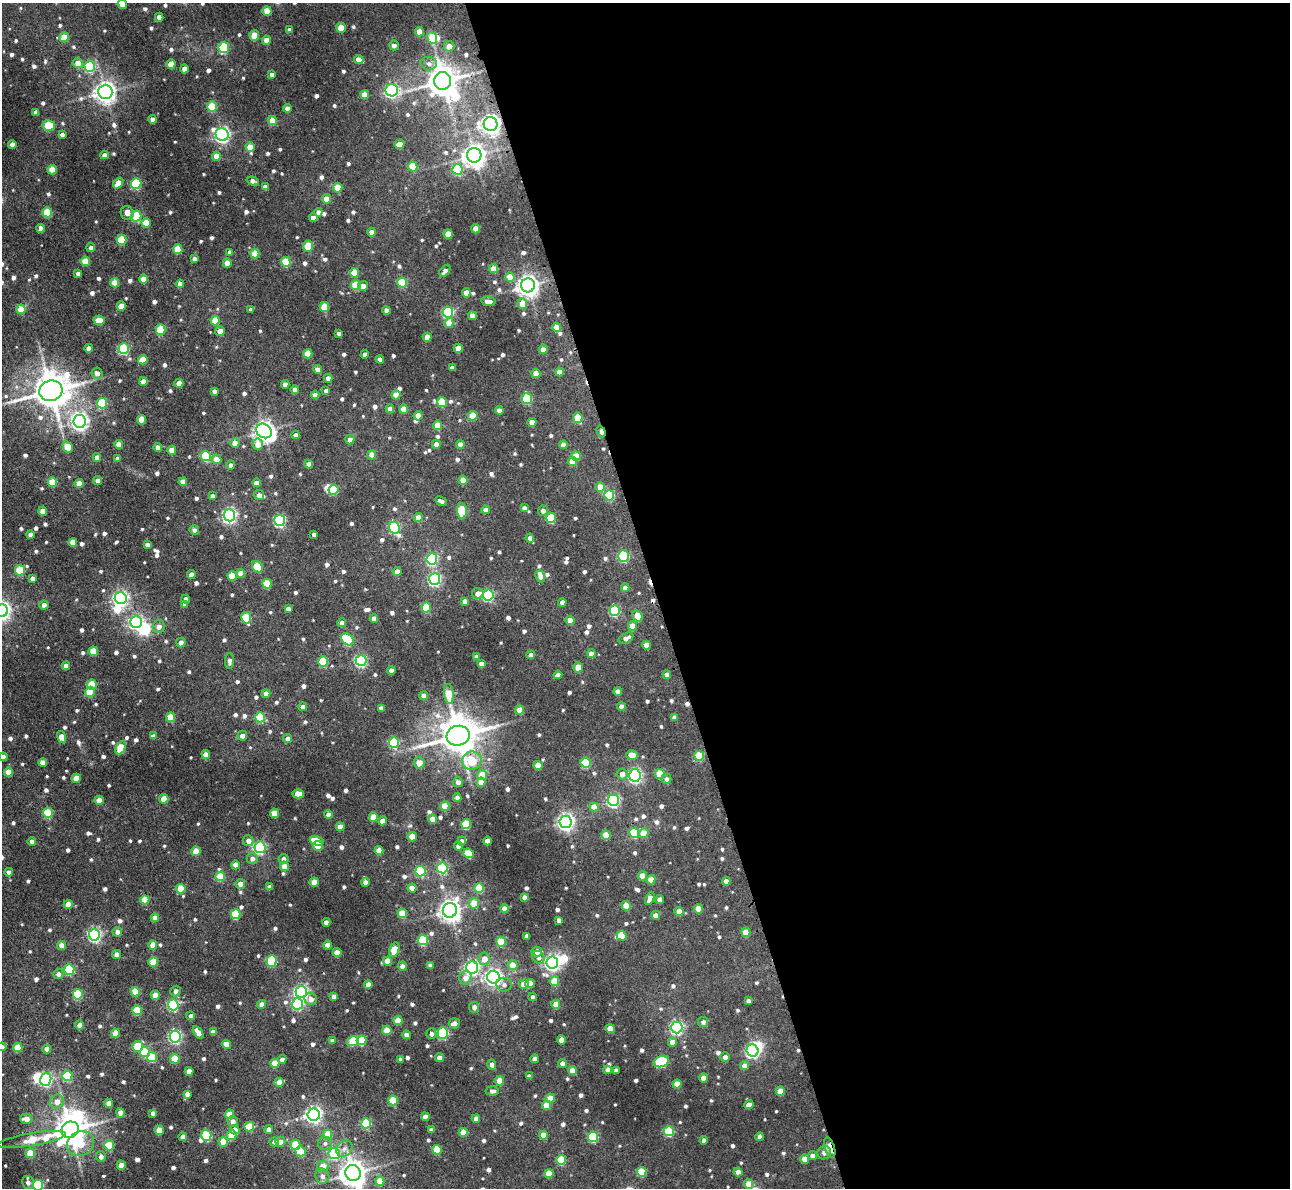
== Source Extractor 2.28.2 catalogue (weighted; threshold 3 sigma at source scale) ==
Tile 8 of 4 x 4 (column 4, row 2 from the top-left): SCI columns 3905-5192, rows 2535-3720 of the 5236 x 5206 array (HDU 1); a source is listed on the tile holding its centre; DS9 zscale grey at full resolution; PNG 1292 x 1190 px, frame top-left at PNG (2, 3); each listed source drawn as its Kron ellipse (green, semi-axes under 4 px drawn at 4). Shown black and unused: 49% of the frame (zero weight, under 3 of 4 exposures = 5% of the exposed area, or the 3 px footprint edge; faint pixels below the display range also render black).
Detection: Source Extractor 2.28.2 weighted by HDU 2 'WHT'; one run over the whole footprint, this tile lists its part. Background 0.0324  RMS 0.0054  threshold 0.0245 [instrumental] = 3 sigma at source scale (4.5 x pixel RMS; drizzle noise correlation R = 1.50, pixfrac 1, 0.05/0.05 arcsec/px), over >= 5 px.
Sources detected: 858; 8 inside a brighter object's white glare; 3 cosmic-ray / hot-pixel residue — neither listed nor drawn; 5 inside a brighter listed object's ellipse — not listed separately; of the other 842, all 500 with FLUX_AUTO >= 1.88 (the completeness limit of this list) listed and drawn (342 fainter detections not listed), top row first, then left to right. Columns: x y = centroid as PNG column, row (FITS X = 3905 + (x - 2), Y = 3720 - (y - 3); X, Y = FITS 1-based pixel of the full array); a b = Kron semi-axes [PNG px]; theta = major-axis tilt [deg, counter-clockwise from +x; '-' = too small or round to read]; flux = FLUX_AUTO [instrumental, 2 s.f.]
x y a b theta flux
122 4 5 4 - 3.8
267 11 5 4 - 7.9
159 17 4 4 - 3.8
341 28 5 4 - 8.3
290 30 4 4 - 2.4
419 32 4 4 - 7.6
254 35 5 5 - 12
64 37 5 4 - 9.8
432 38 6 5 - 15
266 40 4 4 - 4.4
394 45 5 4 - 2.4
449 46 5 5 - 5.1
224 47 5 5 - 36
359 59 5 4 - 4.7
78 63 5 5 - 5.8
171 64 5 4 - 11
429 64 8 7 - 2.3
90 66 5 5 - 45
185 69 4 4 - 3.8
272 74 4 4 - 2
443 81 9 8 - 870
392 90 6 6 - 94
105 92 7 7 - 350
365 95 4 4 - 6.1
212 107 5 5 - 20
287 108 4 4 - 3.4
36 112 4 4 - 2.5
153 119 4 4 - 3.2
272 120 4 4 - 9.9
491 124 7 7 - 290
49 125 6 5 - 22
222 134 7 6 - 150
62 135 4 4 - 2
12 144 4 4 - 2.8
400 144 5 4 - 4.8
250 147 5 4 - 8.4
104 155 4 4 - 2.8
474 155 7 7 - 400
216 156 4 4 - 8.2
413 166 5 4 - 15
457 169 5 5 - 32
52 170 4 4 - 9.8
253 181 6 4 -19 2.6
118 183 6 4 51 7.2
136 183 5 5 - 34
265 187 4 4 - 3
338 188 5 4 - 11
326 199 4 4 - 7.5
47 212 5 5 - 19
318 212 4 4 - 2.4
127 213 7 6 - 3
136 216 5 5 - 26
313 218 4 4 - 4.3
146 223 4 4 - 9.4
41 228 4 4 - 4.3
476 229 4 4 - 8.2
372 232 4 4 - 4.1
448 234 5 4 - 8.5
122 240 5 5 - 22
308 246 5 5 - 14
91 247 4 4 - 1.9
178 249 5 5 - 13
230 252 4 4 - 2.5
255 253 5 4 - 9.4
195 259 4 4 - 2.4
85 261 5 4 - 11
286 262 5 5 - 22
227 263 4 4 - 6.2
494 269 4 4 - 8.1
445 271 7 4 51 2.4
354 273 5 4 - 9.8
78 274 4 4 - 2
510 277 5 4 - 9.1
144 279 4 4 - 6.8
402 282 5 5 - 24
115 283 4 4 - 8.1
180 284 4 4 - 2.9
356 285 5 5 - 18
528 285 7 7 - 380
363 286 5 5 - 3.4
466 293 4 4 - 6.3
488 301 7 4 -10 3.9
522 304 5 5 - 8.3
121 306 4 4 - 7.7
324 307 5 4 - 15
21 309 5 4 - 10
251 309 4 4 - 1.9
387 310 4 4 - 3.2
448 312 5 5 - 59
472 316 4 4 - 4.1
99 320 6 5 - 12
215 320 5 4 - 13
449 323 5 4 - 5.6
557 327 4 4 - 6.9
161 330 5 5 - 22
220 331 5 4 - 3.1
339 334 4 4 - 2.5
427 337 4 4 - 7.8
89 348 4 4 - 3.9
458 348 4 4 - 7.7
124 349 5 5 - 51
543 350 4 4 - 5.7
308 354 5 4 - 11
365 354 4 4 - 2.9
380 359 4 4 - 3.3
143 360 5 4 - 11
452 368 4 4 - 2
318 369 4 4 - 3.9
560 372 4 4 - 5
97 373 6 5 - 2.9
536 373 4 4 - 5.5
328 378 4 4 - 3.2
143 381 4 4 - 4
179 383 4 4 - 5
285 384 4 4 - 3
295 389 4 4 - 4
51 391 12 10 17 1300
214 391 4 4 - 2
326 391 4 4 - 2.3
315 395 4 4 - 3.8
396 395 4 4 - 8.2
527 399 5 5 - 32
442 402 5 5 - 15
102 403 5 5 - 31
390 409 4 4 - 3.3
404 409 4 4 - 8.1
499 410 4 4 - 3.8
418 416 4 4 - 4.5
473 416 5 5 - 14
578 418 5 4 - 16
141 420 4 4 - 11
79 421 6 6 - 210
532 422 4 4 - 5
438 425 5 4 - 10
264 431 8 7 - 320
601 431 6 3 -72 4.5
296 435 4 4 - 2.4
350 439 5 4 - 3.7
235 443 5 4 - 5.5
119 444 4 4 - 7
258 444 5 5 - 5.6
436 444 4 4 - 3.3
460 444 4 4 - 3.6
563 445 4 4 - 4
68 447 6 4 -59 11
158 447 4 4 - 3.2
172 450 4 4 - 6.9
372 455 4 4 - 7
206 456 5 5 - 38
576 456 4 4 - 8.2
97 457 4 4 - 3.7
117 458 4 3 - 1.9
216 459 5 4 - 6
572 461 4 4 - 6.1
309 464 4 4 - 3.8
231 465 4 4 - 2.6
463 480 4 4 - 7.3
98 481 4 4 - 2.6
52 482 5 4 - 14
183 482 4 4 - 4.6
79 483 4 4 - 6.4
256 483 4 4 - 4.4
600 487 5 4 - 10
333 490 5 5 - 21
259 495 5 5 - 2.8
609 495 5 5 - 28
212 496 4 4 - 2
441 501 6 3 -27 2
524 508 4 4 - 2.3
486 510 4 4 - 5.1
43 511 4 4 - 5.7
462 511 8 5 -86 28
543 511 5 5 - 2.3
229 515 6 6 - 120
418 518 4 4 - 6
551 518 5 5 - 26
280 520 5 5 - 76
394 528 6 5 - 57
194 530 5 4 - 2
314 534 4 4 - 1.9
30 535 4 4 - 2.9
530 538 4 4 - 3.2
73 542 4 4 - 6
147 545 4 4 - 2.9
624 556 5 5 - 48
432 559 5 5 - 58
257 567 6 5 - 17
20 570 5 5 - 21
397 572 4 4 - 4.7
241 573 4 4 - 4.6
191 575 4 4 - 4.3
232 576 5 4 - 15
540 576 6 4 -66 2.5
32 578 4 4 - 2.5
435 579 6 5 - 80
267 584 5 4 - 16
625 588 4 4 - 3.3
478 593 5 5 - 3.9
488 595 5 5 - 56
121 598 6 6 - 140
186 599 4 4 - 2.4
465 601 4 4 - 2.7
562 602 4 4 - 2.5
185 604 4 4 - 2.2
44 605 4 4 - 2.5
426 608 5 5 - 18
288 609 4 4 - 2.5
2 611 6 6 - 210
615 611 5 5 - 35
638 616 6 4 -61 9
246 618 5 5 - 21
374 618 4 4 - 3.5
570 620 4 4 - 6.4
136 622 6 6 - 98
342 623 4 4 - 3.4
159 626 6 6 - 3.7
632 626 4 4 - 8.5
626 638 8 5 28 2.9
347 639 7 5 -41 37
181 643 5 4 - 2.7
646 645 4 4 - 5.9
93 651 4 4 - 13
591 654 4 4 - 5.5
531 655 4 4 - 3.6
476 657 4 4 - 2
361 660 5 5 - 72
230 661 8 4 87 2.2
323 661 5 5 - 26
481 664 4 4 - 3.1
66 666 4 4 - 4.3
578 667 5 4 - 7.1
391 671 4 4 - 2.9
558 675 4 4 - 2.4
667 675 4 4 - 3.4
92 684 5 5 - 16
618 691 4 4 - 3.4
90 692 5 5 - 15
266 694 4 4 - 5
449 694 10 5 -83 15
424 696 4 4 - 3.7
303 707 4 4 - 2.4
621 707 4 4 - 3
381 708 4 4 - 2.4
520 710 4 4 - 8.2
171 717 5 4 - 15
260 717 5 5 - 21
675 717 4 4 - 3
153 736 4 4 - 2.1
242 736 5 4 - 2.7
458 736 11 10 - 1500
62 737 6 4 -75 6.6
287 739 4 4 - 2.7
394 743 5 5 - 39
120 748 7 4 62 17
206 754 4 4 - 6.6
632 755 6 5 - 5.9
699 756 5 5 - 25
3 757 4 4 - 3.1
472 761 10 9 - 22
43 762 4 4 - 5
419 763 5 5 - 5.7
586 763 5 5 - 29
538 766 4 4 - 7.7
9 772 4 4 - 8.6
622 774 5 5 - 3.5
660 774 5 5 - 14
482 775 5 5 - 8.4
635 775 6 6 - 120
76 778 4 4 - 9.8
666 779 5 5 - 1.9
458 782 5 5 - 3
481 782 4 4 - 7.5
298 794 5 4 - 8.4
457 798 4 4 - 2.9
164 799 4 4 - 9.9
99 800 4 4 - 7.5
613 800 6 5 - 80
445 806 5 4 - 14
594 807 4 4 - 7.8
48 813 5 5 - 23
275 813 5 4 - 11
328 815 4 4 - 3.6
373 817 4 4 - 12
433 819 4 4 - 5.9
383 821 4 4 - 5.6
566 822 6 6 - 190
466 824 5 5 - 25
340 827 4 4 - 5.4
634 833 5 5 - 23
644 833 5 5 - 8.5
606 835 4 4 - 8.4
412 837 5 4 - 6.6
32 841 4 4 - 2.2
248 841 5 5 - 3.1
317 841 7 4 -16 12
462 841 4 4 - 2.9
487 841 4 4 - 6.1
318 846 5 5 - 13
458 846 4 4 - 2.7
260 847 6 5 - 75
379 850 4 4 - 7.2
196 851 4 4 - 9.2
469 853 5 5 - 16
252 858 5 5 - 2.1
284 859 5 5 - 2.2
235 865 4 4 - 6.1
284 866 4 4 - 6.7
442 868 5 5 - 48
420 871 5 5 - 32
9 872 4 4 - 2
220 876 5 5 - 15
642 876 4 4 - 7.6
651 880 4 4 - 7.4
726 881 4 4 - 3.4
314 882 4 4 - 9.9
365 882 4 4 - 3.7
240 884 5 5 - 3.7
270 887 4 4 - 2.5
412 888 4 4 - 7.2
479 888 5 5 - 20
181 889 5 4 - 11
524 897 4 4 - 2.6
650 898 7 4 66 3.3
660 899 4 4 - 4.3
145 900 4 4 - 11
474 903 5 5 - 9.5
68 904 4 4 - 6
626 906 4 4 - 11
505 909 4 4 - 5.4
698 909 4 4 - 7.9
450 910 7 7 - 380
679 911 4 4 - 4.9
402 913 5 4 - 13
236 914 5 5 - 26
656 915 4 4 - 3.1
155 918 4 4 - 4.8
559 920 4 4 - 2.4
326 922 4 4 - 3
117 932 5 4 - 2.9
746 932 5 4 - 10
94 935 6 5 - 110
527 936 4 4 - 1.9
622 936 5 4 - 5.9
423 940 5 5 - 35
501 942 5 5 - 16
61 945 4 4 - 4.5
153 945 4 4 - 7.9
328 945 4 4 - 7
394 950 7 5 74 12
537 952 5 5 - 5.1
337 953 4 4 - 7.9
117 954 4 4 - 3.6
539 957 7 6 - 2.3
484 959 6 6 - 5.9
272 961 6 5 - 35
388 961 4 4 - 7.1
153 962 5 5 - 15
552 962 6 6 - 160
430 965 4 4 - 2.2
513 965 5 5 - 8.2
402 966 4 4 - 3.1
472 968 6 6 - 120
69 969 5 5 - 33
58 974 5 5 - 2.6
493 977 6 6 - 180
465 978 7 6 - 4.5
554 981 5 5 - 14
530 983 4 4 - 6.2
524 984 5 5 - 6.2
368 985 4 4 - 5
504 985 7 7 - 2
176 991 5 5 - 2
135 992 5 4 - 14
301 992 6 6 - 110
78 994 5 5 - 31
155 995 4 4 - 8.2
334 997 4 4 - 3.2
533 997 4 4 - 2.1
311 999 6 6 - 3.2
748 1001 4 4 - 2.1
261 1004 4 4 - 3.6
298 1004 5 5 - 57
556 1004 4 4 - 6.9
173 1005 5 5 - 64
474 1007 5 5 - 2.4
137 1010 5 5 - 18
191 1016 4 4 - 2
398 1021 4 4 - 9.9
703 1022 5 5 - 2.1
454 1023 5 5 - 3.4
79 1025 4 4 - 3.7
677 1027 6 5 - 98
610 1028 4 4 - 8.5
387 1030 4 4 - 11
198 1032 7 4 -55 4.4
213 1032 4 4 - 3.2
115 1033 4 4 - 6.7
443 1033 5 5 - 48
431 1034 5 5 - 2.1
406 1035 4 4 - 3.5
175 1037 6 5 - 87
362 1040 5 5 - 14
562 1040 4 4 - 7.1
332 1041 4 4 - 2.6
353 1041 6 5 - 20
672 1042 4 4 - 4.7
226 1045 5 4 - 7
138 1046 5 5 - 19
2 1047 5 4 - 2
18 1047 5 4 - 12
47 1049 4 4 - 3.6
753 1051 6 5 - 89
145 1052 5 5 - 24
152 1057 5 5 - 20
725 1057 5 4 - 2.5
440 1058 4 4 - 4.3
175 1059 5 4 - 15
282 1059 4 4 - 2.6
401 1059 4 4 - 2.1
535 1059 4 4 - 3.4
661 1061 8 5 21 46
275 1063 4 4 - 11
563 1063 4 4 - 3.8
492 1065 5 4 - 2.6
744 1066 4 4 - 4.4
608 1070 4 4 - 2.3
616 1070 4 4 - 2.2
189 1071 4 4 - 5.9
572 1071 4 4 - 7.2
67 1076 5 5 - 28
529 1076 4 4 - 2
703 1078 4 4 - 5.3
46 1079 6 5 - 85
500 1081 4 4 - 9.9
279 1082 4 4 - 4.5
677 1084 4 4 - 8.4
492 1091 6 4 -4 1.9
780 1091 4 4 - 8.3
187 1094 4 4 - 3.2
550 1098 4 4 - 8.3
393 1100 5 5 - 19
57 1102 7 6 - 5.1
109 1103 4 4 - 4.8
546 1105 5 4 - 7.6
749 1105 5 4 - 4.4
120 1113 4 4 - 4.4
153 1113 4 4 - 2.1
229 1114 4 4 - 7.2
314 1115 6 6 - 180
425 1117 4 4 - 4
26 1119 6 5 - 4.2
476 1119 4 4 - 3
233 1121 5 5 - 3.3
366 1123 5 5 - 34
249 1127 5 5 - 17
269 1129 4 4 - 3.1
70 1130 9 8 - 960
159 1130 5 4 - 11
235 1130 5 4 - 5.1
431 1130 4 4 - 1.9
669 1131 5 5 - 36
463 1132 4 4 - 9.9
327 1134 5 5 - 12
206 1135 5 5 - 23
232 1135 5 5 - 14
543 1135 4 4 - 9.4
183 1137 4 4 - 3.4
593 1137 5 5 - 38
759 1137 4 4 - 1.9
32 1139 34 6 10 20
704 1140 4 4 - 2.7
223 1142 5 4 - 11
274 1142 4 4 - 2.7
280 1142 5 5 - 3.6
325 1143 7 6 - 1.9
80 1144 14 12 31 18
109 1145 5 5 - 17
295 1145 5 5 - 20
344 1148 9 7 44 2.4
830 1148 10 5 -72 12
437 1150 5 4 - 18
300 1151 5 5 - 14
30 1153 5 5 - 12
334 1153 5 5 - 59
824 1153 7 6 - 2.2
812 1156 5 4 - 2.7
101 1157 5 5 - 2.5
805 1159 4 4 - 6.3
561 1160 5 5 - 21
121 1165 4 4 - 6.7
323 1166 6 6 - 6.3
642 1172 5 4 - 17
738 1172 4 4 - 3
353 1173 8 7 - 600
549 1173 4 4 - 10
322 1176 7 7 - 2.9
380 1181 5 4 - 9.7
28 1182 7 6 - 2.8
749 1184 5 4 - 9.4
38 1185 5 5 - 43
Overlapping masked pixels (flux is a lower limit): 3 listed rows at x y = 601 431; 79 1025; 830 1148
Isophote crosses this tile's border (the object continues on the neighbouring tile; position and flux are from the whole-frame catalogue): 6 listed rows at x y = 122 4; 2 611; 3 757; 2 1047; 353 1173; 38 1185